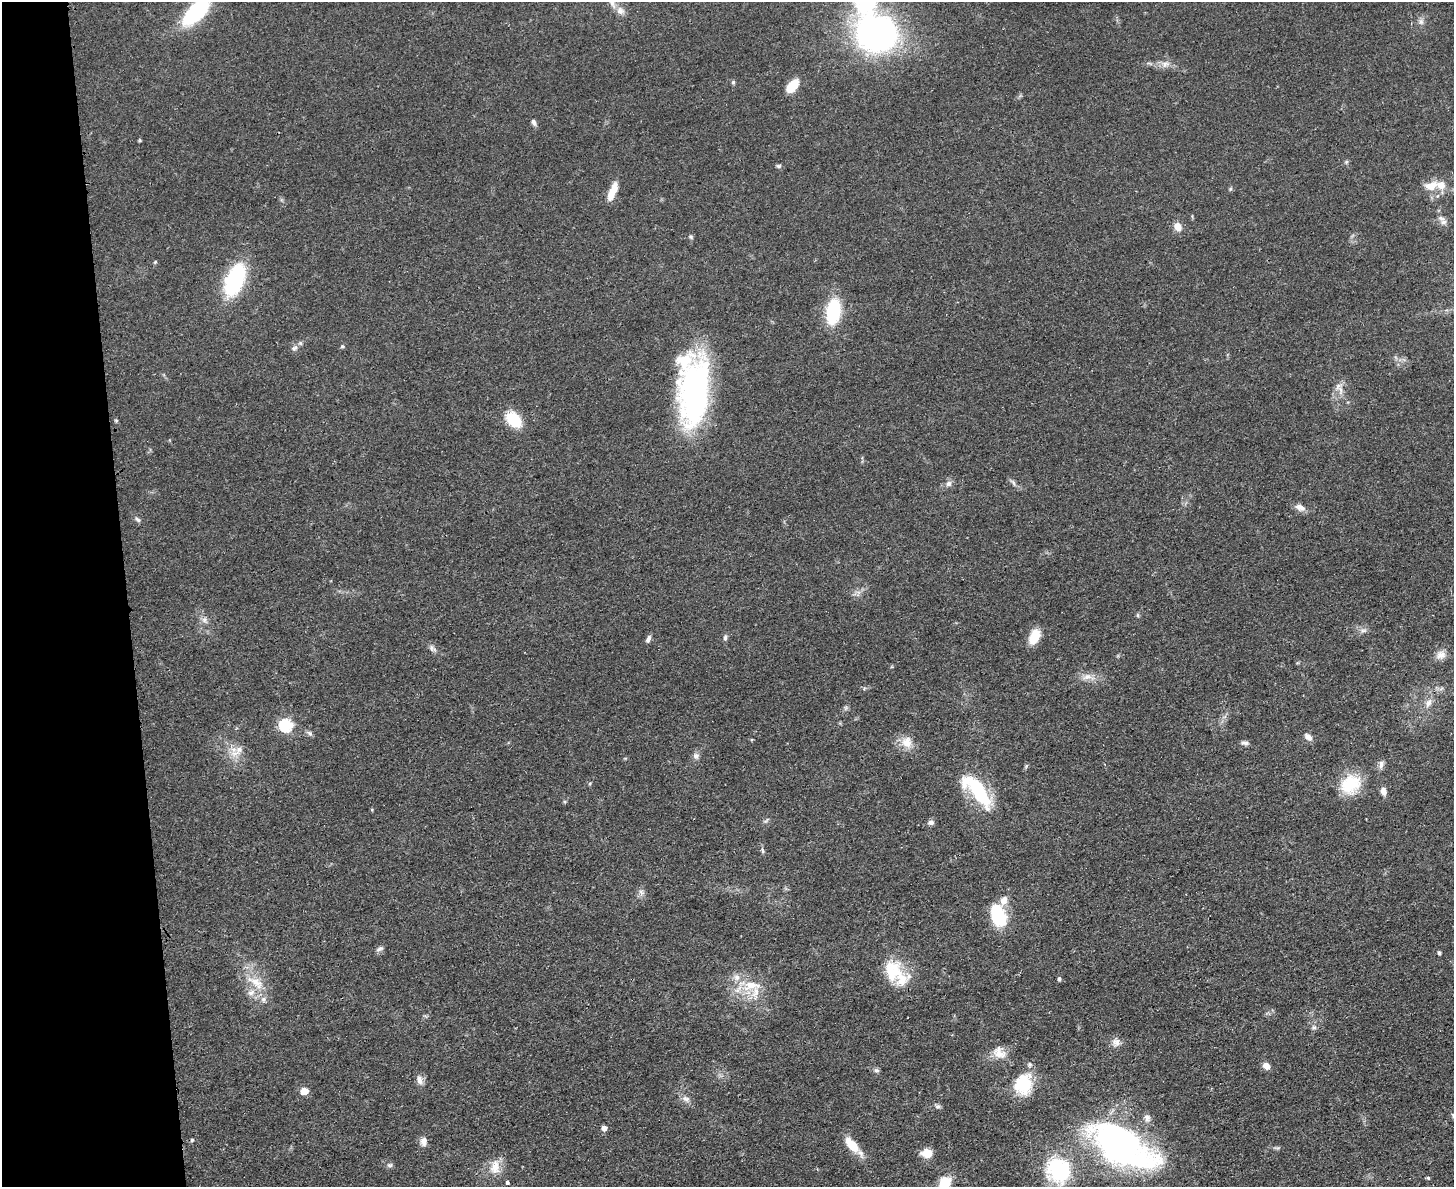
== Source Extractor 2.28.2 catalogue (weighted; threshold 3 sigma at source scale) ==
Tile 4 of 3 x 4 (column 1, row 2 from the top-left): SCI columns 142-1593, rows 2383-3567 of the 4750 x 4765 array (HDU 1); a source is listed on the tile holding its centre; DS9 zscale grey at full resolution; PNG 1456 x 1189 px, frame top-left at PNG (2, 2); no overlay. Shown black and unused: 9% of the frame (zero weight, under 3 of 4 exposures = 2% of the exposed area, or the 3 px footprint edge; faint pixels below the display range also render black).
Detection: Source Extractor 2.28.2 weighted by HDU 2 'WHT'; one run over the whole footprint, this tile lists its part. Background 0.0459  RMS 0.0051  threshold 0.0232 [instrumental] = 3 sigma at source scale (4.5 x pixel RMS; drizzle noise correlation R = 1.50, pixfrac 1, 0.05/0.05 arcsec/px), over >= 5 px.
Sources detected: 98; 2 inside a brighter object's white glare — not listed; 9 inside a brighter listed object's ellipse — not listed separately; the other 87 listed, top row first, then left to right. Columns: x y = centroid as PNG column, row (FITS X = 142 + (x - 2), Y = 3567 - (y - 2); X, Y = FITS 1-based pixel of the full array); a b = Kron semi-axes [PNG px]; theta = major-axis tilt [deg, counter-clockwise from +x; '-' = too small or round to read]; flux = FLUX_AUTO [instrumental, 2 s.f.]
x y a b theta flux
620 11 11 10 - 3.3
196 12 22 11 44 68
1421 22 9 6 -63 1.7
877 34 29 26 -9 180
1165 64 12 8 9 3.3
733 82 6 5 - 0.86
792 86 12 7 48 16
534 122 8 5 -68 1.6
778 166 7 4 -17 0.95
1431 186 15 10 15 7.5
1230 189 5 4 - 0.67
612 191 24 8 68 7
1443 222 8 7 - 1.9
1178 226 8 7 - 5.4
690 237 6 5 - 0.89
155 262 5 3 - 0.56
235 280 32 16 70 53
833 311 24 13 83 33
300 343 6 5 - 0.96
342 346 5 4 - 0.73
294 348 9 6 11 1.5
1338 386 12 8 79 3.4
695 392 67 29 85 130
513 419 14 10 -46 21
116 420 6 3 -19 0.57
1013 482 9 4 -55 1.4
949 484 8 7 - 2.1
1300 507 14 8 -22 3.3
138 520 8 5 -44 1.3
1138 615 6 4 -89 0.69
204 620 8 6 -46 1.8
1363 630 9 4 8 1.4
725 637 8 5 83 1.3
1034 637 17 10 66 9.2
648 639 10 5 62 1.7
432 648 12 6 -43 1.9
1441 655 14 11 24 4
1087 677 13 7 18 3.6
1428 703 15 7 66 3.6
286 725 6 6 - 70
310 733 8 6 -42 1.3
1308 737 10 7 -42 3.1
907 742 15 14 - 6.8
1245 743 10 6 -1 1.6
239 749 11 9 42 4.3
696 756 8 8 - 2
1381 765 12 6 85 2.1
590 783 5 3 - 0.53
1350 784 24 20 41 21
978 791 49 16 -56 31
1383 791 9 6 -76 3
766 820 8 3 45 0.83
931 822 8 6 15 1.8
762 851 8 4 -81 0.96
641 892 9 7 -59 2.1
1001 917 25 18 72 19
379 949 10 5 26 1.5
1439 953 4 3 - 1.2
892 971 29 23 -78 19
1059 979 5 4 - 1.1
256 982 28 11 -33 10
751 985 30 14 3 14
251 993 11 8 25 3.3
263 999 8 7 - 2.2
1314 1027 8 6 54 1.4
1116 1042 11 11 - 3.3
999 1053 19 15 -38 7.1
1266 1066 8 6 -45 3.7
877 1070 7 6 - 1.2
419 1080 14 7 -78 2.9
1023 1084 24 20 73 22
304 1091 5 5 - 9.7
686 1099 11 7 -29 2.5
938 1106 7 6 - 1.3
1147 1118 11 8 -75 2.5
604 1128 5 5 - 3.6
192 1140 5 4 - 0.74
424 1141 12 8 82 2.9
851 1144 24 10 -48 10
1119 1145 70 35 -28 180
927 1153 9 8 - 9.1
390 1165 7 6 - 1.2
495 1167 20 13 83 7.7
1058 1170 34 31 -50 41
1428 1178 4 4 - 0.79
507 1182 4 3 - 3.2
944 1183 12 9 74 16
Isophote crosses this tile's border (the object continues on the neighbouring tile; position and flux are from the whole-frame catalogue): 2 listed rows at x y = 196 12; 944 1183